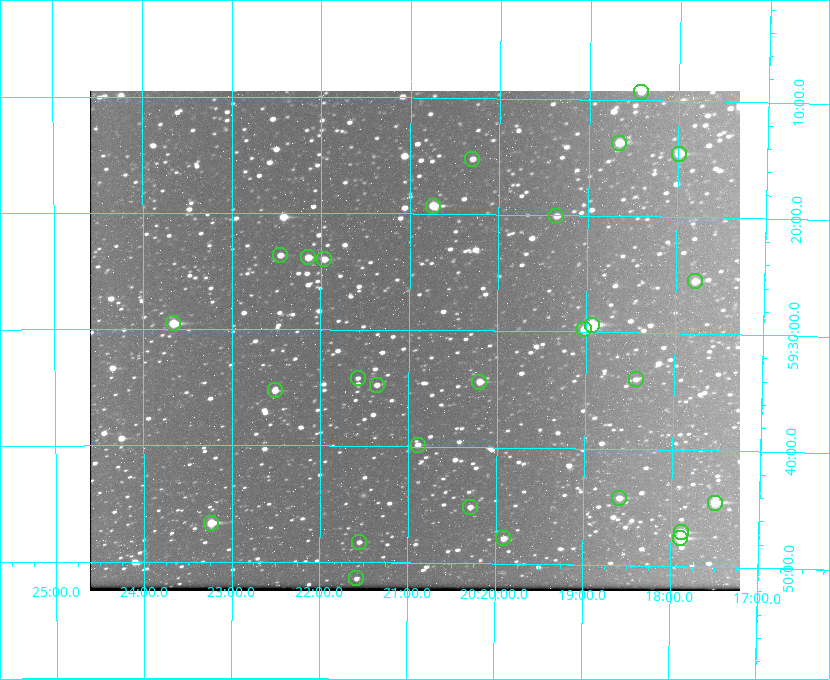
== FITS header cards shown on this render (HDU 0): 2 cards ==
NAXIS1  =                  650 / Width of table row in bytes
NAXIS2  =                  500 / Number of rows in table

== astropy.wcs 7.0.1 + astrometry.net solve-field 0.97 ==
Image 650 x 500 px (HDU 0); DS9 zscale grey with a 90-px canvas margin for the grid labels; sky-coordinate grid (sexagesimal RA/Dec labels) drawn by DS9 from the SOLVED WCS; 28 Tycho-2 reference stars matched to detected sources circled (green)
Header WCS: none
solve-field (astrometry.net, Tycho-2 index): SOLVED blind (the file carries no WCS)
Solved WCS: RA---TAN-SIP/DEC--TAN-SIP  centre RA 20:20:56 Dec +59:31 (305.23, +59.52 deg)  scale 5.16 arcsec/px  FOV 55.8' x 43.0'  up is +180 deg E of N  parity flipped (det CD > 0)
(file carries no celestial WCS; the grid is the blind solution)
Tycho-2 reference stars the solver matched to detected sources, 28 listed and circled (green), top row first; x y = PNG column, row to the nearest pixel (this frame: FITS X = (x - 90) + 1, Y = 500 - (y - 91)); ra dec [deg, ICRS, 3 dp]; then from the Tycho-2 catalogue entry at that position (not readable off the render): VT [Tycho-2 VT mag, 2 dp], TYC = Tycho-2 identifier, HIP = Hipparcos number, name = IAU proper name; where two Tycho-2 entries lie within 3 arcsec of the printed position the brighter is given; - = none
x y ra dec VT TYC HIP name
641 92 304.606 +59.155 10.95 3949-1673-1 - -
619 143 304.666 +59.228 9.63 3949-1325-1 - -
679 154 304.498 +59.243 9.91 3949-663-1 - -
472 159 305.075 +59.254 11.10 3949-857-1 - -
433 206 305.185 +59.322 8.95 3949-1869-1 - -
556 216 304.838 +59.335 10.93 3949-1877-1 - -
280 255 305.613 +59.394 10.81 3949-1261-1 - -
308 257 305.535 +59.397 10.37 3949-1383-1 - -
324 259 305.490 +59.400 10.79 3949-1179-1 - -
695 281 304.447 +59.425 10.97 3949-965-1 - -
173 323 305.915 +59.492 9.25 3949-1149-1 - -
592 325 304.733 +59.490 8.93 3949-1451-1 - -
584 329 304.755 +59.496 9.37 3949-615-1 - -
358 378 305.394 +59.570 11.70 3949-405-1 - -
636 379 304.607 +59.567 11.00 3949-1861-1 - -
479 382 305.049 +59.573 10.18 3949-1099-1 - -
377 385 305.340 +59.579 10.98 3949-39-1 - -
275 390 305.628 +59.588 10.19 3949-1517-1 - -
418 445 305.223 +59.664 11.52 3949-1631-1 - -
619 498 304.649 +59.737 10.61 3949-735-1 - -
715 503 304.376 +59.741 8.68 3949-423-1 - -
470 507 305.073 +59.753 11.06 3949-89-1 - -
211 523 305.808 +59.778 8.73 3949-715-1 100545 -
681 532 304.470 +59.785 9.54 3949-1615-1 - -
503 538 304.976 +59.797 11.33 3949-1031-1 - -
680 538 304.474 +59.793 10.98 3949-1187-1 100048 -
359 542 305.387 +59.804 11.49 3949-285-1 - -
356 578 305.395 +59.857 11.71 3949-313-1 - -